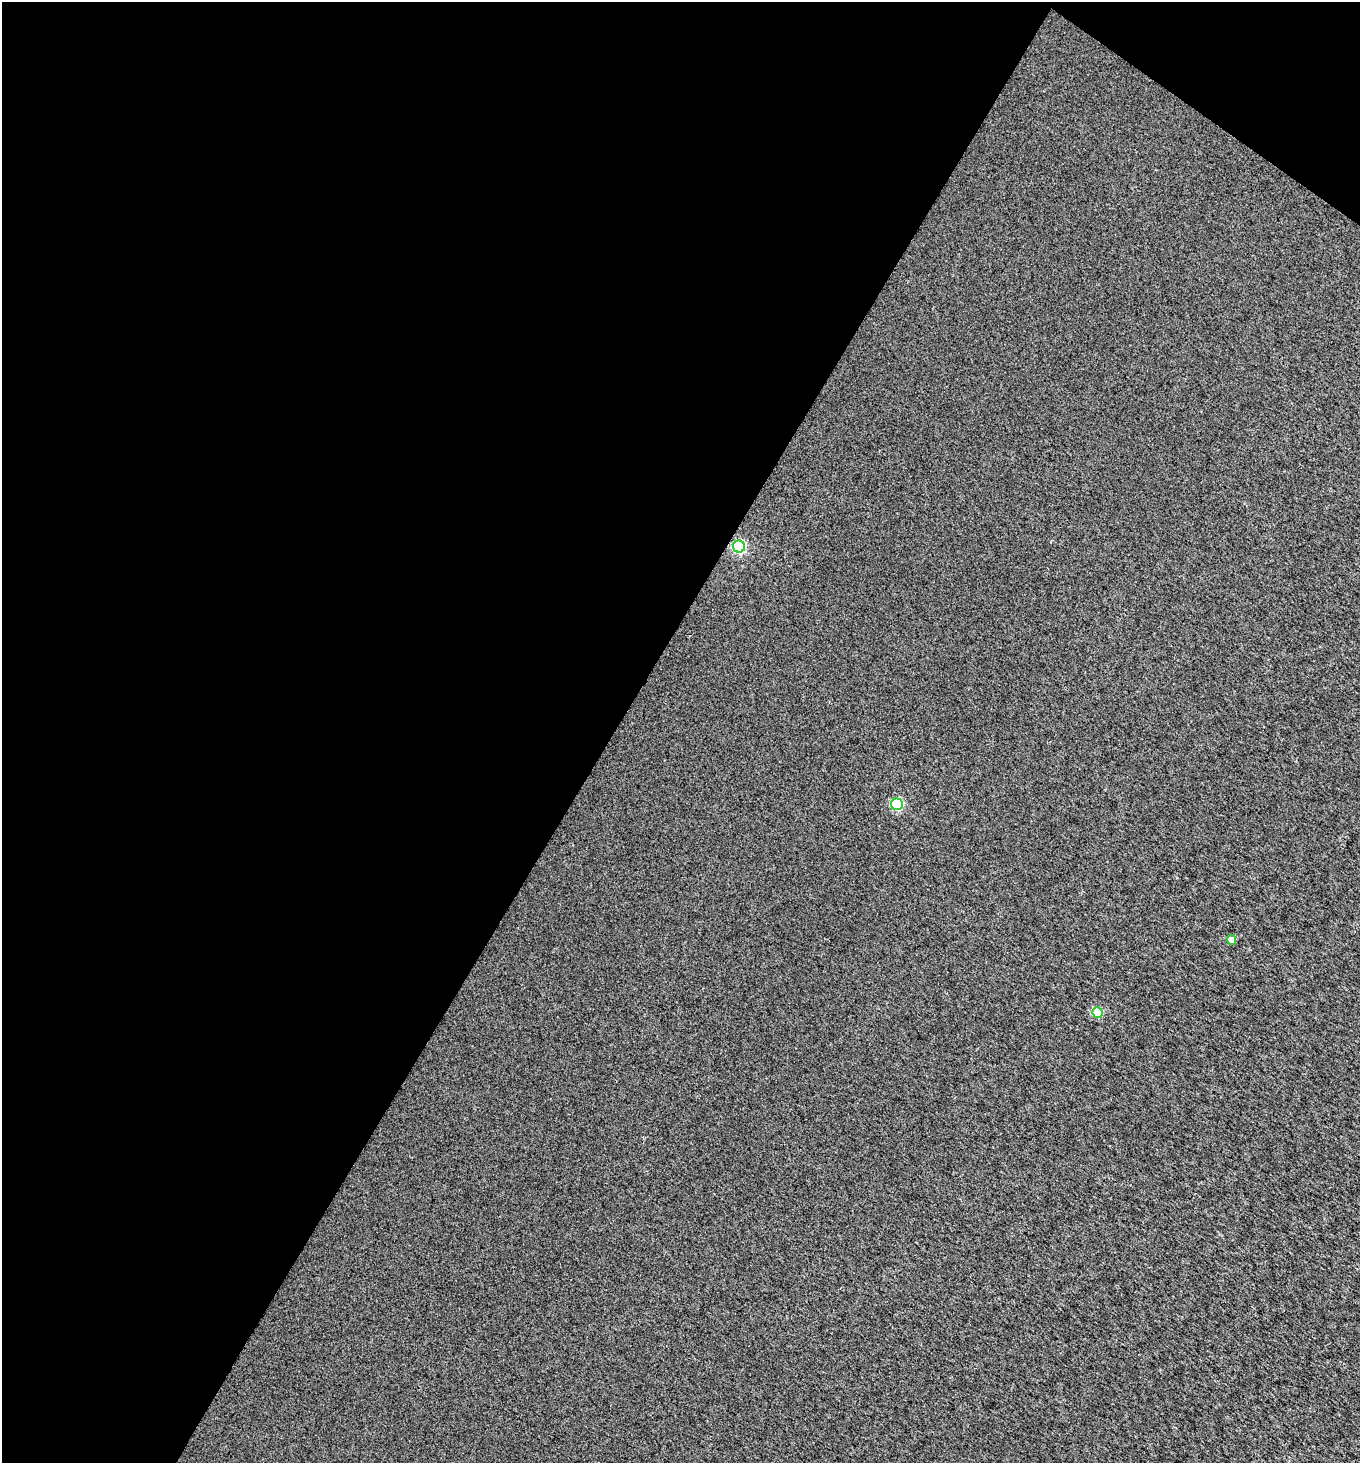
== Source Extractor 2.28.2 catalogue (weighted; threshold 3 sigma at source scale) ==
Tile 1 of 2 x 2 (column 1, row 1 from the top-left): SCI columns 128-1485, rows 1464-2924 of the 2954 x 2924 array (HDU 1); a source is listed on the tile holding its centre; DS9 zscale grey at full resolution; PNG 1362 x 1465 px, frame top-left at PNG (2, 2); each listed source drawn as its Kron ellipse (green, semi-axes under 4 px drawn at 4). Shown black and unused: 47% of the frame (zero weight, under 2 of 3 exposures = <1% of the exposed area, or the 3 px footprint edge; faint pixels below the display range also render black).
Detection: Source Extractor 2.28.2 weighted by HDU 2 'WHT'; one run over the whole footprint, this tile lists its part. Background 0.0102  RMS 0.015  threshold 0.0678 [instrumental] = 3 sigma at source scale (4.5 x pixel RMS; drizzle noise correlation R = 1.50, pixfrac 1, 0.0396/0.0396 arcsec/px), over >= 5 px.
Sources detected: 4; all 4 listed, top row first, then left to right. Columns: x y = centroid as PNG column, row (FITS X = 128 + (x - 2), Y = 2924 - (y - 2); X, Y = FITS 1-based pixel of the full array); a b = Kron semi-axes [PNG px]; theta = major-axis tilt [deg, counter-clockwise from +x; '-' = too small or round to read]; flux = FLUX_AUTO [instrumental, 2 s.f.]
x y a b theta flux
739 547 6 6 - 190
897 804 6 6 - 130
1231 940 5 4 - 15
1098 1013 5 5 - 49